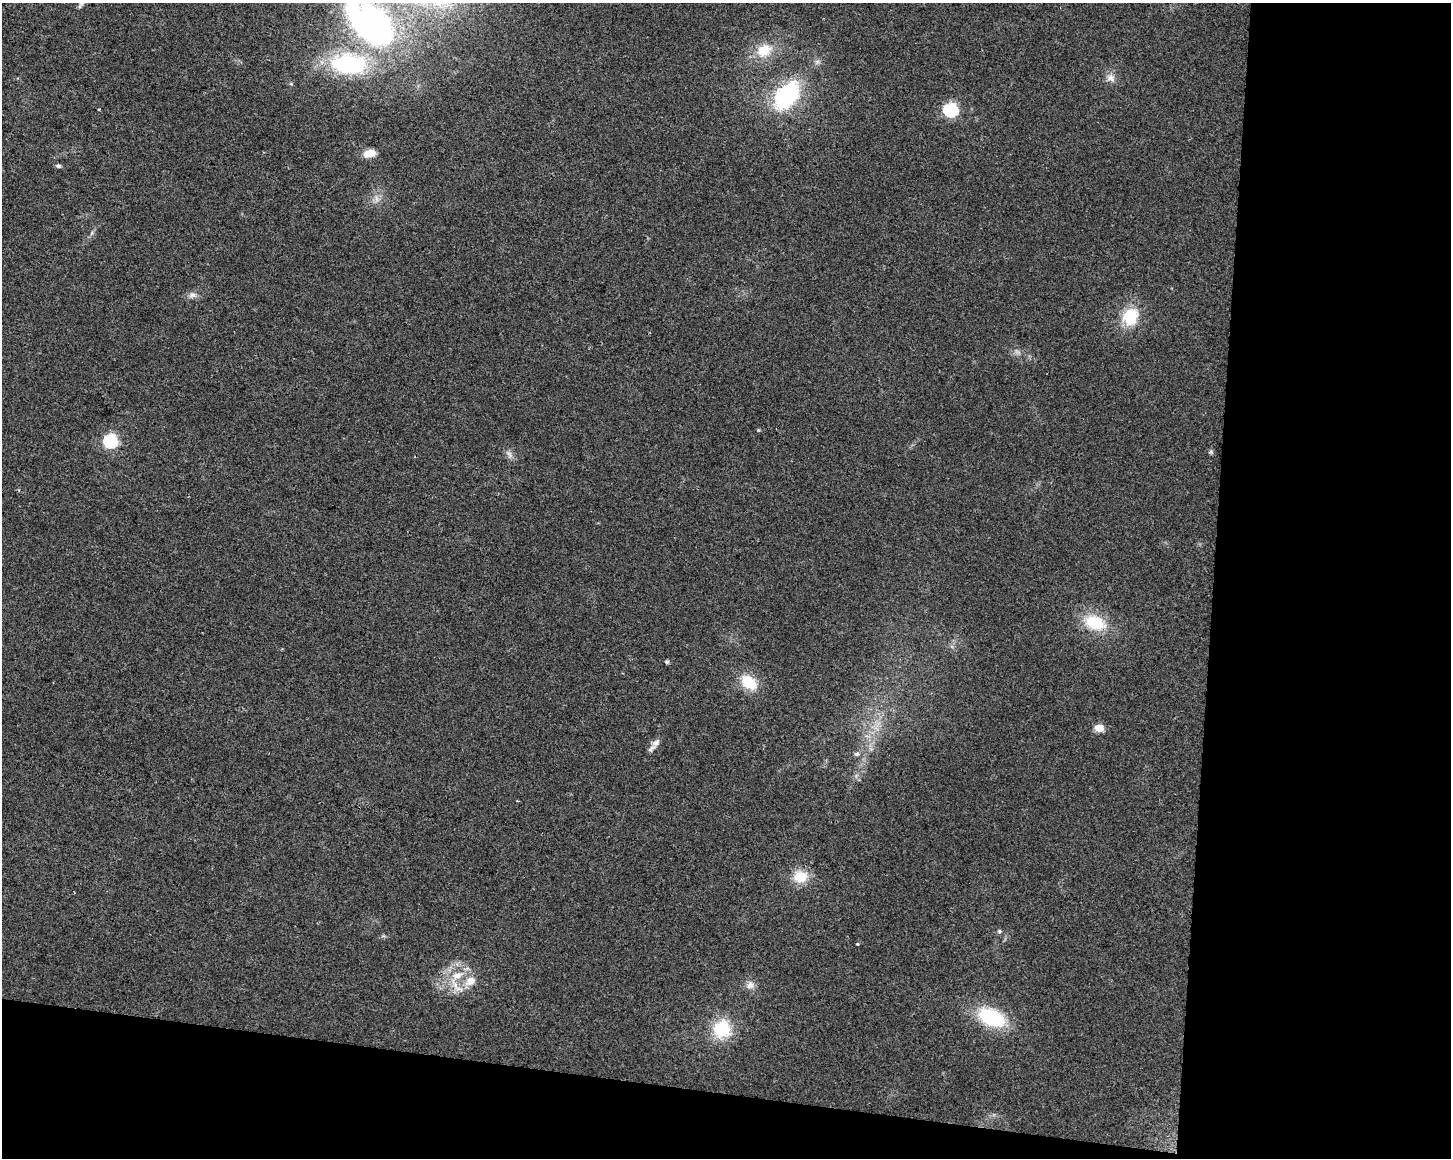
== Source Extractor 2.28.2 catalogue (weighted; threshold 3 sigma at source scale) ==
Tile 12 of 3 x 4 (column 3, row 4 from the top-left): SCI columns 3182-4630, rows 1-1156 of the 4858 x 4630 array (HDU 1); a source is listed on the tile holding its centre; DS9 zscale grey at full resolution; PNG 1453 x 1160 px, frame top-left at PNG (2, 3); no overlay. Shown black and unused: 22% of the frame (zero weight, under 2 of 3 exposures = <1% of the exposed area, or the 3 px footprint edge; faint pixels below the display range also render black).
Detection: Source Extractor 2.28.2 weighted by HDU 2 'WHT'; one run over the whole footprint, this tile lists its part. Background 0.0467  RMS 0.0067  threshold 0.0301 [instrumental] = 3 sigma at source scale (4.5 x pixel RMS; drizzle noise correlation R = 1.50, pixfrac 1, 0.0396/0.0396 arcsec/px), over >= 5 px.
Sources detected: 32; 2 inside a brighter listed object's ellipse — not listed separately; the other 30 listed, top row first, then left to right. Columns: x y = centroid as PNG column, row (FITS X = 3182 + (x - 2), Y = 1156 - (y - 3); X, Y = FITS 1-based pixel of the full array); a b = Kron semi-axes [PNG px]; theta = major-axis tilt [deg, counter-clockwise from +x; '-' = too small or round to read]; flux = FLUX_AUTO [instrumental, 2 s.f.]
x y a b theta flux
372 24 58 34 -41 230
764 50 20 15 30 16
349 64 44 24 -5 76
1110 78 11 11 - 4.6
787 95 29 18 49 73
99 109 3 2 - 0.59
951 110 7 6 - 110
369 153 12 7 12 9.6
58 166 6 5 - 1.8
376 199 9 4 -81 2.3
192 295 12 7 8 3.3
1130 317 19 16 65 24
758 430 4 4 - 0.72
111 441 6 6 - 110
1211 452 6 5 - 1.1
509 454 9 6 -60 2.6
1095 623 27 16 -20 26
667 662 5 5 - 1.1
749 682 21 14 -39 19
1099 728 5 5 - 21
656 743 11 7 37 3
857 754 7 5 2 1.6
800 876 18 14 7 15
999 931 6 5 - 1.2
857 944 3 3 - 2.2
457 975 17 10 22 10
470 981 13 10 30 7.9
750 985 11 10 - 4.2
992 1017 30 17 -24 47
722 1029 23 22 - 26
Isophote crosses this tile's border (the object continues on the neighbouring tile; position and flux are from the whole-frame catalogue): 1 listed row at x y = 372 24